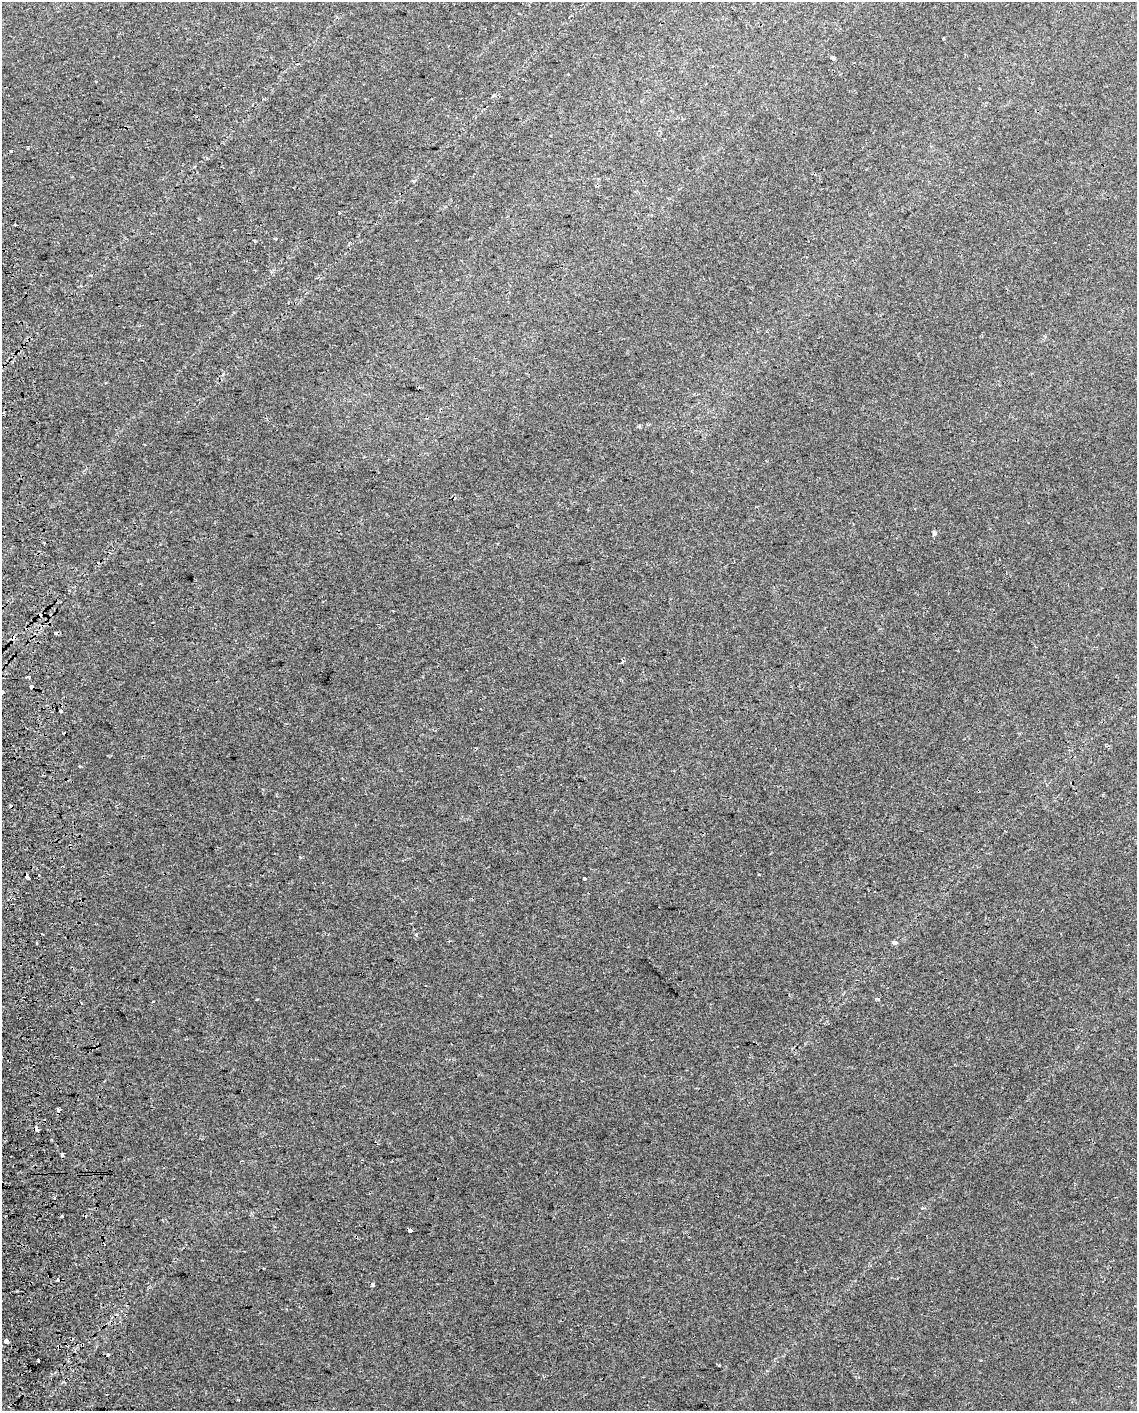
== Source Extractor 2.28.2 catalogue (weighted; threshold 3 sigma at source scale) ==
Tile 7 of 4 x 3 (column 3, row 2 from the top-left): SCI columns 2310-3444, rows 1418-2826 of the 4618 x 4284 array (HDU 1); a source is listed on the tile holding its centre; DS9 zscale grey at full resolution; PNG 1139 x 1413 px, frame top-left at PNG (2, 2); no overlay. Shown black and unused: <1% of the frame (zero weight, under 2 of 3 exposures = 2% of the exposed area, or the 3 px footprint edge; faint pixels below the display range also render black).
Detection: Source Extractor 2.28.2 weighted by HDU 2 'WHT'; one run over the whole footprint, this tile lists its part. Background 0.00208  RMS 0.0038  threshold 0.0171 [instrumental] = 3 sigma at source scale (4.5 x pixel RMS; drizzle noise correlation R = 1.50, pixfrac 1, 0.0396/0.0396 arcsec/px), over >= 5 px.
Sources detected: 38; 9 cosmic-ray / hot-pixel residue — not listed; the other 29 listed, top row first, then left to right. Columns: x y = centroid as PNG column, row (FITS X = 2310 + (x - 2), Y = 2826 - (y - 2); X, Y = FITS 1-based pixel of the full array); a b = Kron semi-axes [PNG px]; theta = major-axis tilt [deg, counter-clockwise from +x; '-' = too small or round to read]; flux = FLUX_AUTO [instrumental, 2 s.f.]
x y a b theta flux
943 38 3 3 - 0.55
833 58 4 3 - 2.2
12 152 3 3 - 2.7
15 225 3 2 - 0.67
275 238 3 3 - 0.57
254 241 3 3 - 0.43
3 413 3 2 - 0.59
640 426 4 3 - 0.57
935 533 4 4 - 3.8
44 542 3 2 - 0.48
55 633 3 3 - 2.2
622 661 4 3 - 0.6
2 692 4 3 - 2.8
61 711 3 3 - 2.9
28 877 6 3 -50 3.1
584 879 3 3 - 0.76
416 934 4 3 - 1.3
895 943 5 4 - 1.1
878 999 3 3 - 0.58
153 1001 3 2 - 0.24
58 1110 4 3 - 1.8
36 1129 5 3 - 12
62 1154 3 3 - 1.3
54 1198 3 2 - 0.65
61 1216 3 3 - 1.9
410 1230 4 3 - 3
6 1341 4 3 - 32
108 1355 3 3 - 2.8
38 1360 4 3 - 2.2
Overlapping masked pixels (flux is a lower limit): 2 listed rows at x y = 28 877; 36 1129
Isophote crosses this tile's border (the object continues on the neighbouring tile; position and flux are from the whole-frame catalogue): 1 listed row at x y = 2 692